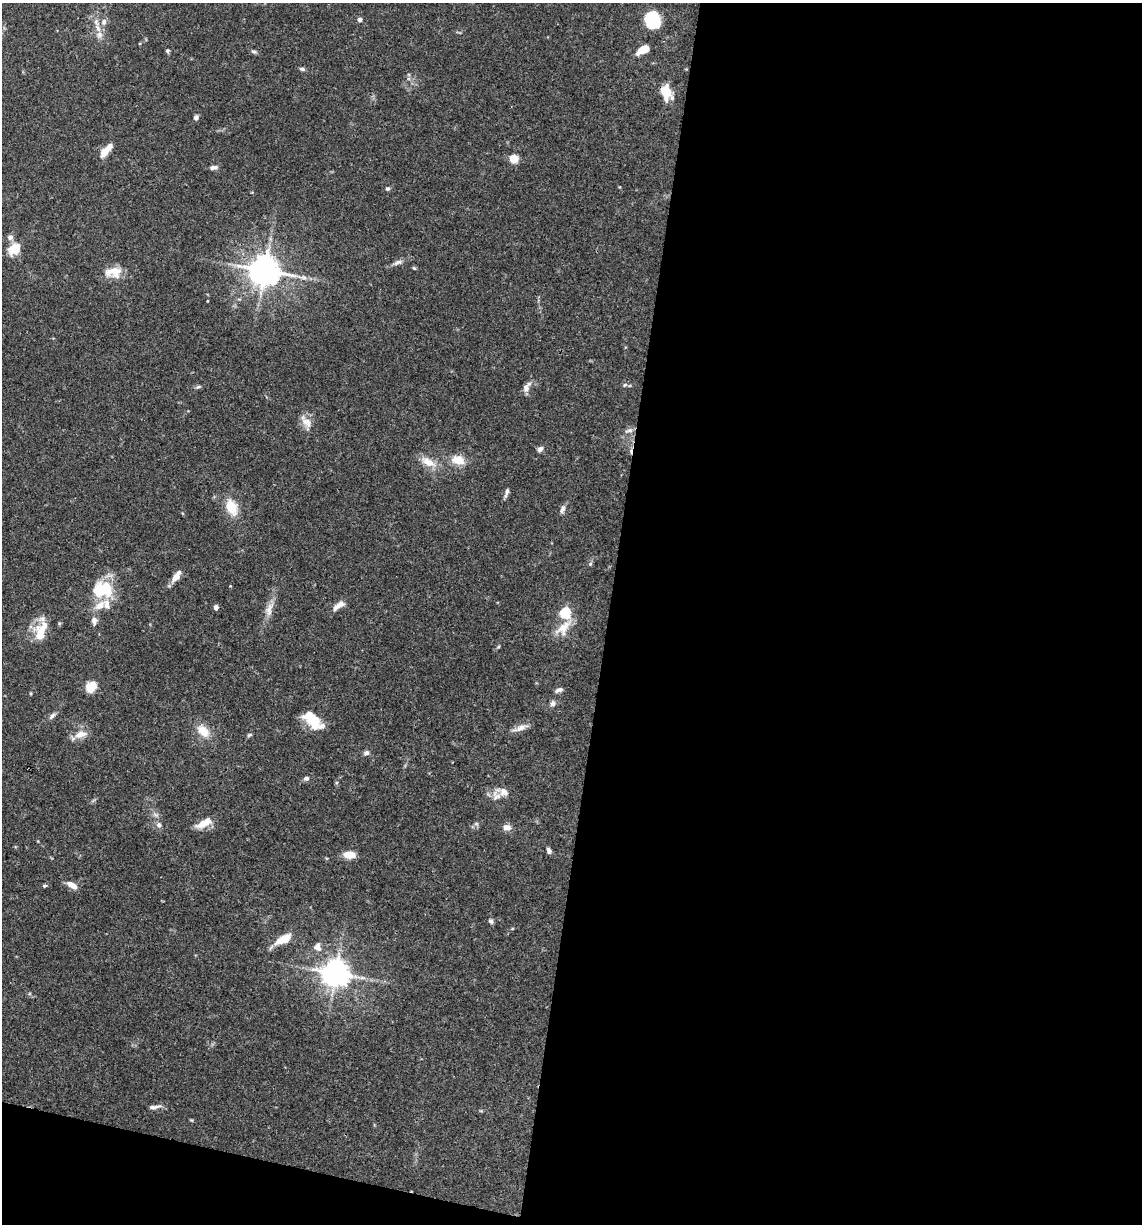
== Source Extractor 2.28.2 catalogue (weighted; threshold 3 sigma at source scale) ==
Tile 16 of 4 x 4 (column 4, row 4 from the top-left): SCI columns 3656-4795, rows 3-1224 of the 4913 x 4894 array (HDU 1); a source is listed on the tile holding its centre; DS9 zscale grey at full resolution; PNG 1144 x 1226 px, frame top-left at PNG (2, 3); no overlay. Shown black and unused: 49% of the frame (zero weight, under 3 of 4 exposures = <1% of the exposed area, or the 3 px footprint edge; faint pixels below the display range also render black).
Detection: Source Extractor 2.28.2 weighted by HDU 2 'WHT'; one run over the whole footprint, this tile lists its part. Background 0.062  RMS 0.003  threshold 0.0136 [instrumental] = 3 sigma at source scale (4.5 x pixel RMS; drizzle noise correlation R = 1.50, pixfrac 1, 0.05/0.05 arcsec/px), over >= 5 px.
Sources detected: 79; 1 cosmic-ray / hot-pixel residue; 1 long thin detection or spike segment (spike, bleed or trail) — not listed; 10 inside a brighter listed object's ellipse — not listed separately; the other 67 listed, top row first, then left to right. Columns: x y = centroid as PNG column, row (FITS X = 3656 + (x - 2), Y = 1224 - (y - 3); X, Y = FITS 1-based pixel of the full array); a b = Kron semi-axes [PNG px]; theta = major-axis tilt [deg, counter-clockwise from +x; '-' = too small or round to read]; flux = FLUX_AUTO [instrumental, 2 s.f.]
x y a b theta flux
360 19 6 5 - 0.87
653 20 15 13 -65 13
104 22 9 7 74 1.4
98 28 13 6 -60 1.9
642 50 13 7 24 4.7
167 51 6 5 - 0.43
254 52 7 5 -23 0.64
302 69 8 4 -14 0.59
665 92 17 10 -83 6.3
196 117 6 5 - 0.86
105 152 13 8 51 3.2
514 159 8 7 - 4.1
213 168 10 5 3 1.1
388 189 5 5 - 0.56
14 249 15 11 47 4.9
398 262 14 6 20 1.4
414 268 5 4 - 0.39
265 270 10 10 - 390
113 272 23 13 2 4.9
207 301 3 2 - 0.21
625 385 6 5 - 0.55
198 387 7 5 18 0.56
526 388 12 8 66 1.7
307 422 18 11 -40 2.8
629 431 13 5 18 1.3
540 449 7 6 - 1.1
458 460 17 11 -10 4.3
428 462 25 10 -28 4
506 493 14 4 71 0.96
232 507 18 11 -68 6.5
562 509 12 6 66 1.2
590 564 6 5 - 0.5
176 577 14 7 53 2.7
102 589 24 17 1 13
339 606 17 7 34 2.2
216 607 5 5 - 1
269 609 23 9 74 3.1
565 613 5 5 - 29
94 621 10 7 90 1.5
564 628 27 12 48 5.1
40 635 26 13 -80 6
91 686 11 9 37 5.1
559 690 10 5 19 1
552 704 7 6 - 1.2
52 716 11 5 45 1
311 718 20 13 -28 6.7
520 728 21 7 20 2.2
203 731 18 12 -47 4.9
80 735 19 9 17 3.2
249 735 8 4 27 0.47
366 753 8 6 26 0.88
306 778 6 5 - 0.83
496 796 14 12 -60 2.7
156 815 9 4 -35 0.83
206 821 19 12 47 3.2
476 824 6 4 0 0.53
159 825 7 7 - 1.1
507 827 9 7 -3 1.9
549 851 7 5 -68 0.95
349 855 11 7 0 4.5
72 885 13 6 -31 2.8
45 886 5 4 - 0.46
491 921 6 5 - 0.84
284 939 18 8 28 6.2
317 947 11 9 -68 1.9
336 973 9 8 - 340
155 1107 17 5 9 1.3